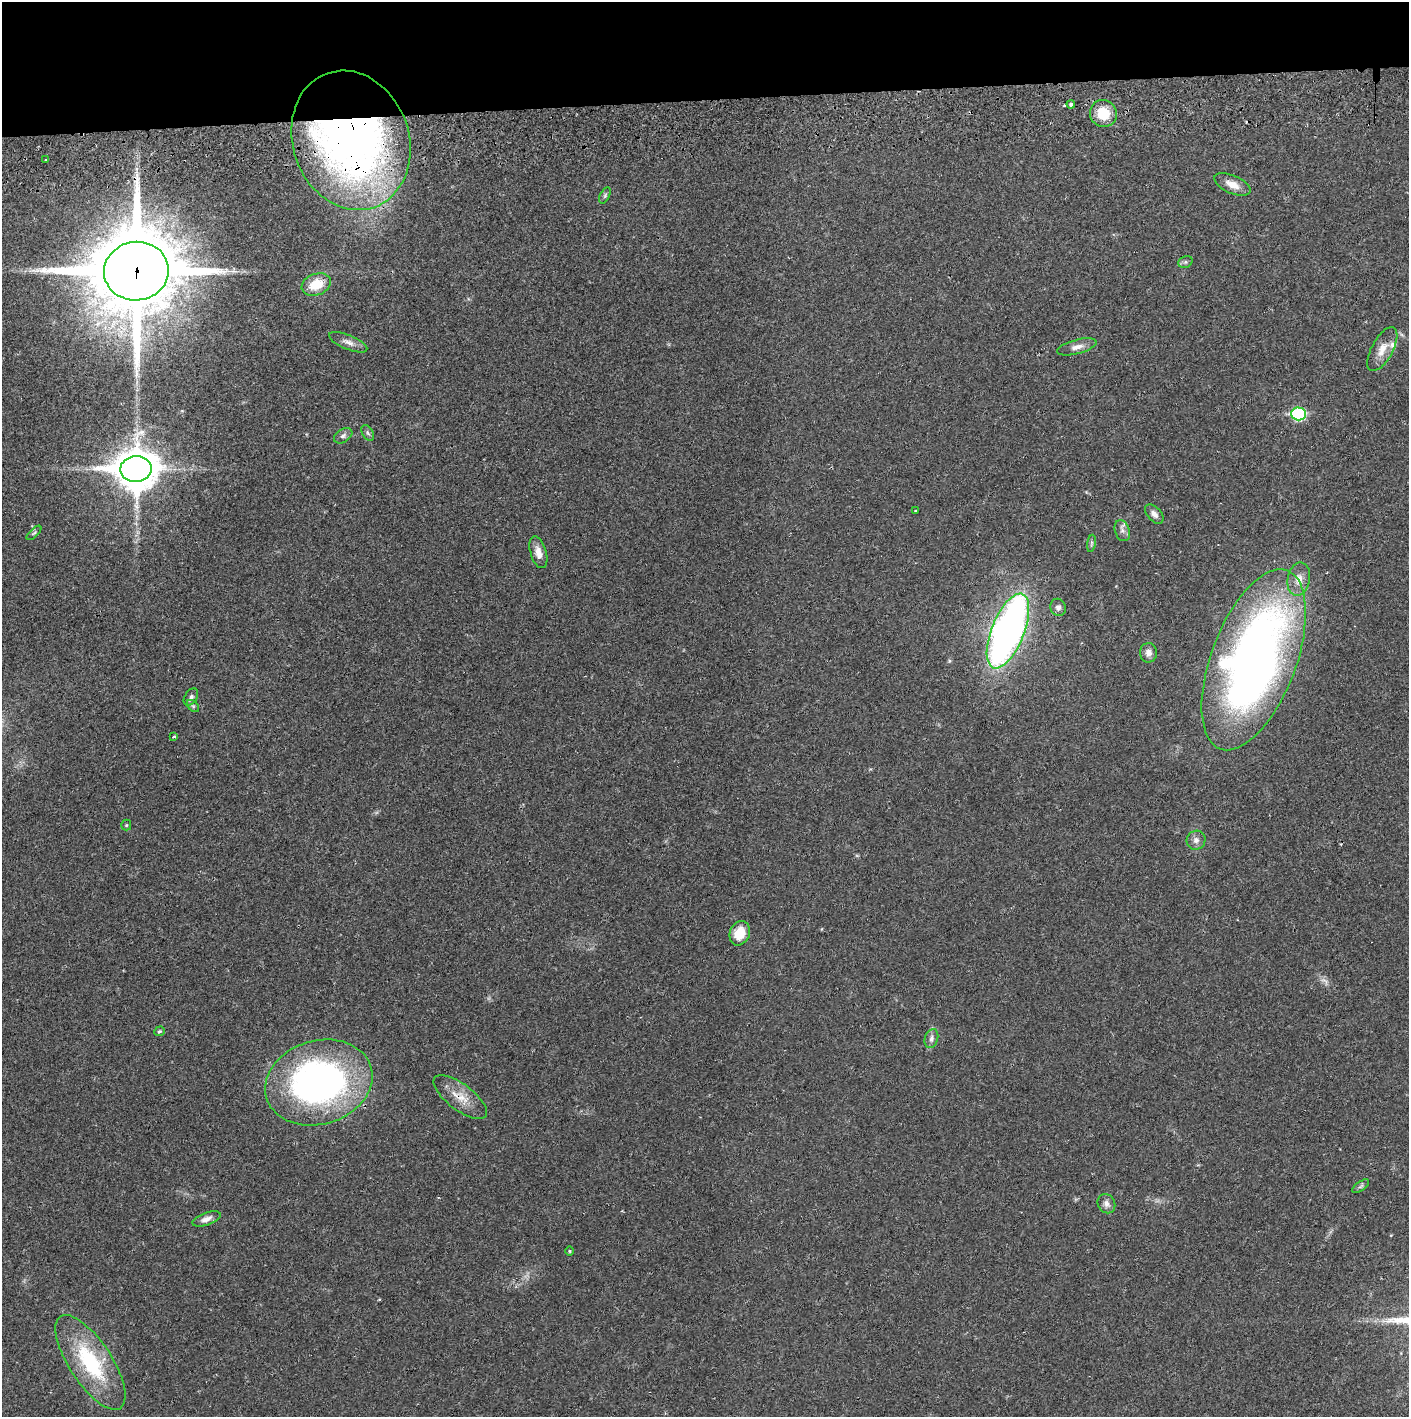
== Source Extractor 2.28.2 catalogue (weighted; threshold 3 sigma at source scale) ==
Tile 2 of 3 x 3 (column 2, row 1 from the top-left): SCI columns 1410-2816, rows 2887-4301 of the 4229 x 4360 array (HDU 1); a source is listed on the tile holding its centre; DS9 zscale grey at full resolution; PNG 1411 x 1419 px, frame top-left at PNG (2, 2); each listed source drawn as its Kron ellipse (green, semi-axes under 4 px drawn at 4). Shown black and unused: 7% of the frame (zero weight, under 2 of 3 exposures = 3% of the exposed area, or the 3 px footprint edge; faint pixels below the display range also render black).
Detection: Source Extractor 2.28.2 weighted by HDU 2 'WHT'; one run over the whole footprint, this tile lists its part. Background 0.0211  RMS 0.0035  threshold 0.0156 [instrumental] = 3 sigma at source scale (4.5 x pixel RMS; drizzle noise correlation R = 1.50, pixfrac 1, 0.05/0.05 arcsec/px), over >= 5 px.
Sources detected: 45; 1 cosmic-ray / hot-pixel residue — neither listed nor drawn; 2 inside a brighter listed object's ellipse — not listed separately; the other 42 listed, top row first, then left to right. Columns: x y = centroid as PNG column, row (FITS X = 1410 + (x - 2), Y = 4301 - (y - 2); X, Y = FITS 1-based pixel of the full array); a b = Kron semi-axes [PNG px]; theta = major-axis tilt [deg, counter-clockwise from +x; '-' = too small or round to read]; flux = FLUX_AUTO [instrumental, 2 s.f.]
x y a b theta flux
1071 104 4 3 - 2
1103 113 14 13 - 8.6
351 140 71 58 -70 220
46 160 3 2 - 0.28
1232 185 19 9 -23 3.6
605 195 9 4 63 0.64
1185 262 7 5 22 0.77
136 271 32 29 7 4200
316 284 15 10 21 7.5
348 342 20 7 -23 2.3
1077 347 20 7 14 2.6
1382 349 24 10 61 4.3
1299 414 7 6 - 34
368 433 8 5 -60 0.84
343 436 10 6 33 1.2
136 469 15 13 3 960
915 511 3 3 - 0.48
1154 514 11 6 -48 1.7
1122 531 11 7 -71 1.6
34 533 9 4 44 0.64
1091 543 9 4 81 0.7
538 552 16 8 -74 3
1299 579 17 11 79 3.7
1058 607 9 7 -68 1.3
1008 631 40 16 68 190
1148 653 10 8 88 1.7
1254 660 95 42 69 250
191 697 9 6 57 1.2
193 706 7 4 -45 0.67
174 737 3 3 - 1.6
126 825 5 5 - 0.44
1196 840 10 9 - 1.8
740 933 12 10 67 7.4
159 1031 5 4 - 0.54
931 1039 10 6 72 1.2
319 1082 54 42 17 140
460 1097 32 13 -37 6.3
1361 1186 10 4 35 0.82
1106 1204 10 8 -58 1.7
206 1219 15 6 20 2
569 1251 5 3 - 0.34
90 1362 55 21 -57 31
Overlapping masked pixels (flux is a lower limit): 4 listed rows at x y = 1071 104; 351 140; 136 271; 460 1097